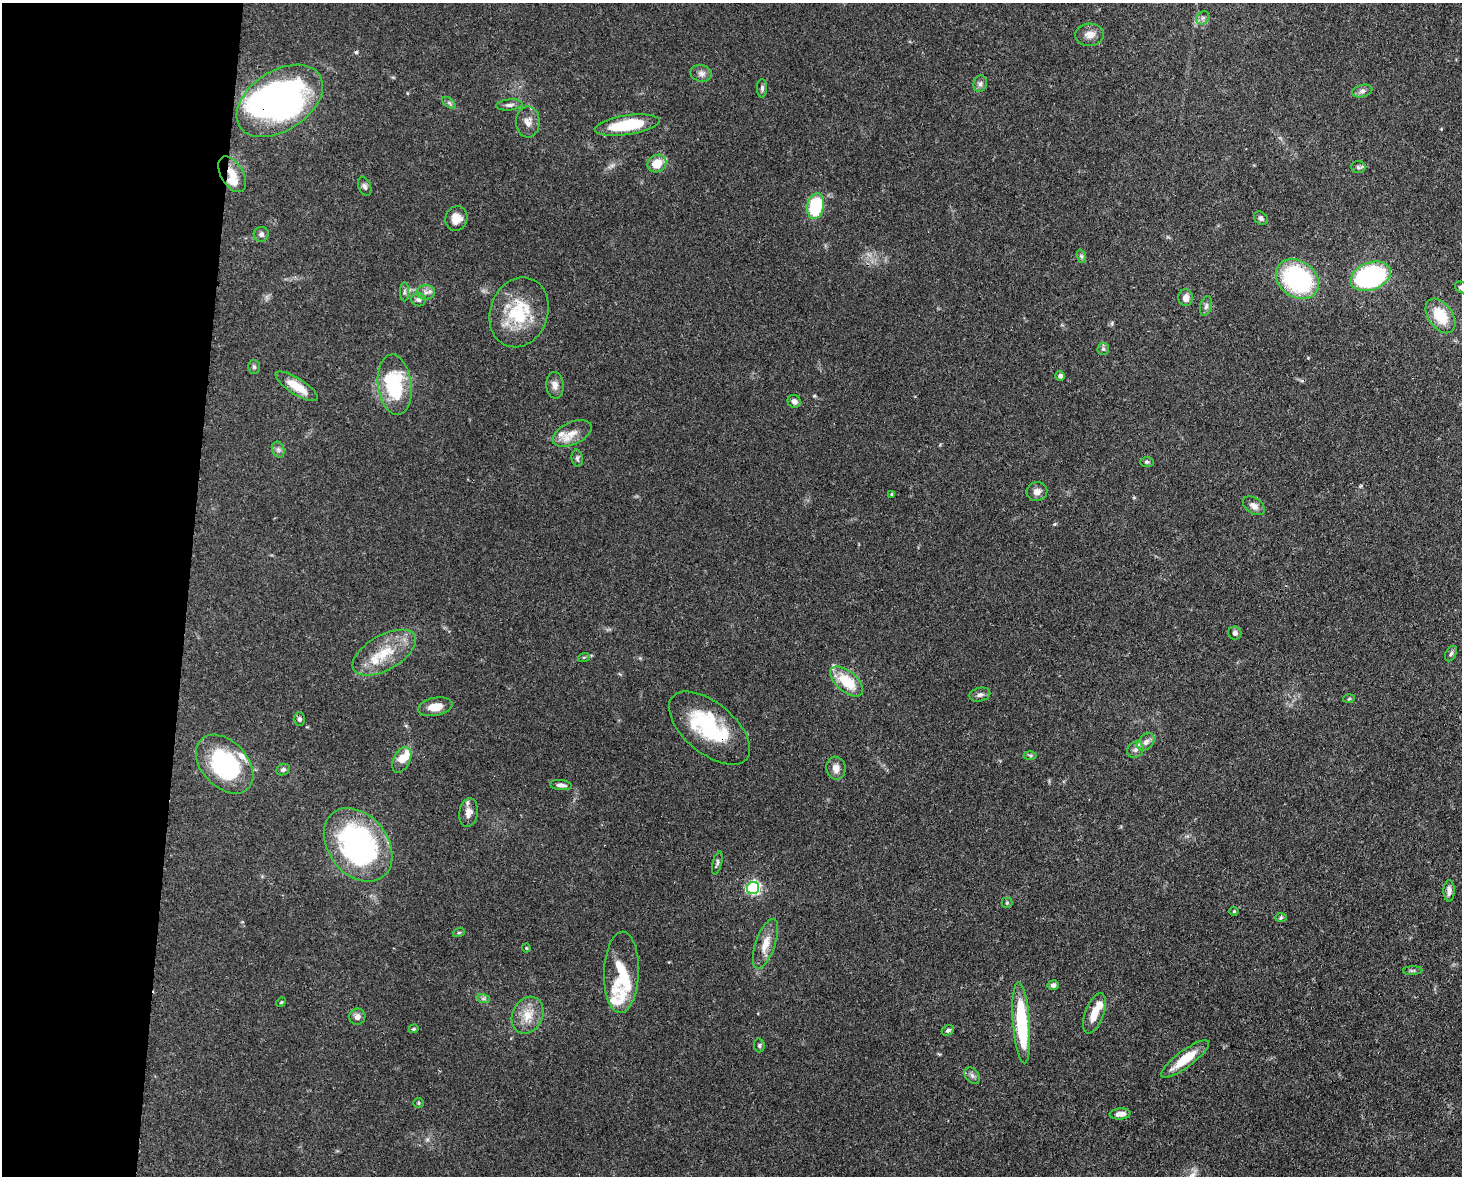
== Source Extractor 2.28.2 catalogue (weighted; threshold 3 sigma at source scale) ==
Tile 4 of 3 x 4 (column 1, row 2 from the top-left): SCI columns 301-1760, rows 2421-3594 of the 4864 x 4844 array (HDU 1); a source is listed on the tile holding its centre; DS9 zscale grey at full resolution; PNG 1464 x 1178 px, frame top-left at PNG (2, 3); each listed source drawn as its Kron ellipse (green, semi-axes under 4 px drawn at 4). Shown black and unused: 13% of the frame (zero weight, under 3 of 4 exposures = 9% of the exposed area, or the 3 px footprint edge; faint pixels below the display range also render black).
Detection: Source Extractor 2.28.2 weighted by HDU 2 'WHT'; one run over the whole footprint, this tile lists its part. Background 0.12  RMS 0.005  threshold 0.0225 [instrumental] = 3 sigma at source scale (4.5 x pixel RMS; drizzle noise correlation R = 1.50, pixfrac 1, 0.05/0.05 arcsec/px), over >= 5 px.
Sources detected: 103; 2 inside a brighter object's white glare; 1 cosmic-ray / hot-pixel residue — neither listed nor drawn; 11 inside a brighter listed object's ellipse — not listed separately; the other 89 listed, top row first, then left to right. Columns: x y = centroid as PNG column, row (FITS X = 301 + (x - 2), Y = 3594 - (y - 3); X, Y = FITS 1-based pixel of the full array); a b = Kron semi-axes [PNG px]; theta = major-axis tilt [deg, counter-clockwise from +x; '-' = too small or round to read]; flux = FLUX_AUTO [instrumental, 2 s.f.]
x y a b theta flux
1203 18 7 6 - 1.3
1090 35 14 11 5 4
701 73 11 8 -12 2.5
980 84 8 6 76 1.6
762 88 9 5 89 1.3
1362 91 10 6 15 1.9
280 101 48 30 33 180
449 103 8 4 -38 1
509 105 13 5 6 1.8
528 122 15 12 89 3.9
627 125 33 9 8 25
657 164 10 8 33 8.9
1358 167 7 6 - 1.2
232 174 19 11 -59 7
365 186 10 6 -68 1.4
816 206 13 8 79 35
1261 218 7 6 - 1.2
456 219 12 11 - 5
261 234 7 7 - 1.6
1081 256 7 4 -71 0.96
1371 276 21 13 21 100
1297 279 23 18 -36 66
1461 287 7 5 -35 1.2
404 292 10 4 90 1.2
426 292 9 7 0 2.2
1186 298 8 7 - 3.2
418 300 7 6 - 1.5
1206 306 10 5 75 1.6
519 312 35 28 70 28
1440 316 19 12 -55 16
1103 349 6 6 - 0.97
254 367 7 6 - 1.1
1060 376 5 4 - 1.4
395 385 30 16 -83 35
555 385 13 8 -86 3.2
297 386 24 8 -33 9.3
794 401 7 6 - 1.9
572 433 21 11 24 6.4
278 450 8 6 -70 1.5
577 458 8 5 -82 1.1
1147 462 7 5 -1 0.9
1037 492 10 9 - 2.8
892 494 3 3 - 0.73
1254 506 12 7 -36 2.8
1235 633 7 6 - 1.7
384 653 35 17 29 17
1451 654 8 5 62 1.1
584 657 6 4 19 0.6
847 682 19 10 -40 17
980 695 10 6 13 1.7
1349 699 5 3 - 0.54
435 707 17 9 11 6.4
299 719 6 5 - 1.3
709 728 48 25 -40 42
1146 742 10 7 43 2.6
1135 750 9 7 41 1.9
1030 755 6 4 -3 0.82
402 760 14 8 64 7.6
225 764 34 23 -47 55
836 768 11 9 -81 3.7
283 770 7 5 25 1.4
561 785 11 5 -5 2
468 813 15 9 82 3.8
358 845 40 29 -52 110
717 863 12 4 75 1.2
753 888 6 6 - 100
1449 891 10 5 89 2.2
1007 903 5 5 - 0.65
1234 911 4 4 - 0.52
1281 918 6 4 2 0.74
459 932 6 4 20 0.63
765 944 26 9 70 7.2
526 948 4 4 - 0.48
1413 971 10 4 2 0.87
621 972 41 17 88 19
1053 985 5 5 - 1.5
483 998 7 4 -19 1.1
281 1002 5 4 - 0.48
1094 1013 21 9 70 7.6
528 1015 19 15 63 9.1
357 1017 8 8 - 2.3
1021 1023 40 8 -86 42
414 1029 5 4 - 0.62
948 1030 6 4 28 1
759 1045 7 5 -77 1
1185 1059 29 8 36 12
972 1076 9 6 -50 1.6
419 1103 5 4 - 0.65
1120 1114 10 5 5 3.7
Overlapping masked pixels (flux is a lower limit): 2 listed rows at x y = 280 101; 232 174
Isophote crosses this tile's border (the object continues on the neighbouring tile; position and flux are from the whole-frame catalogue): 1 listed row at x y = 1461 287